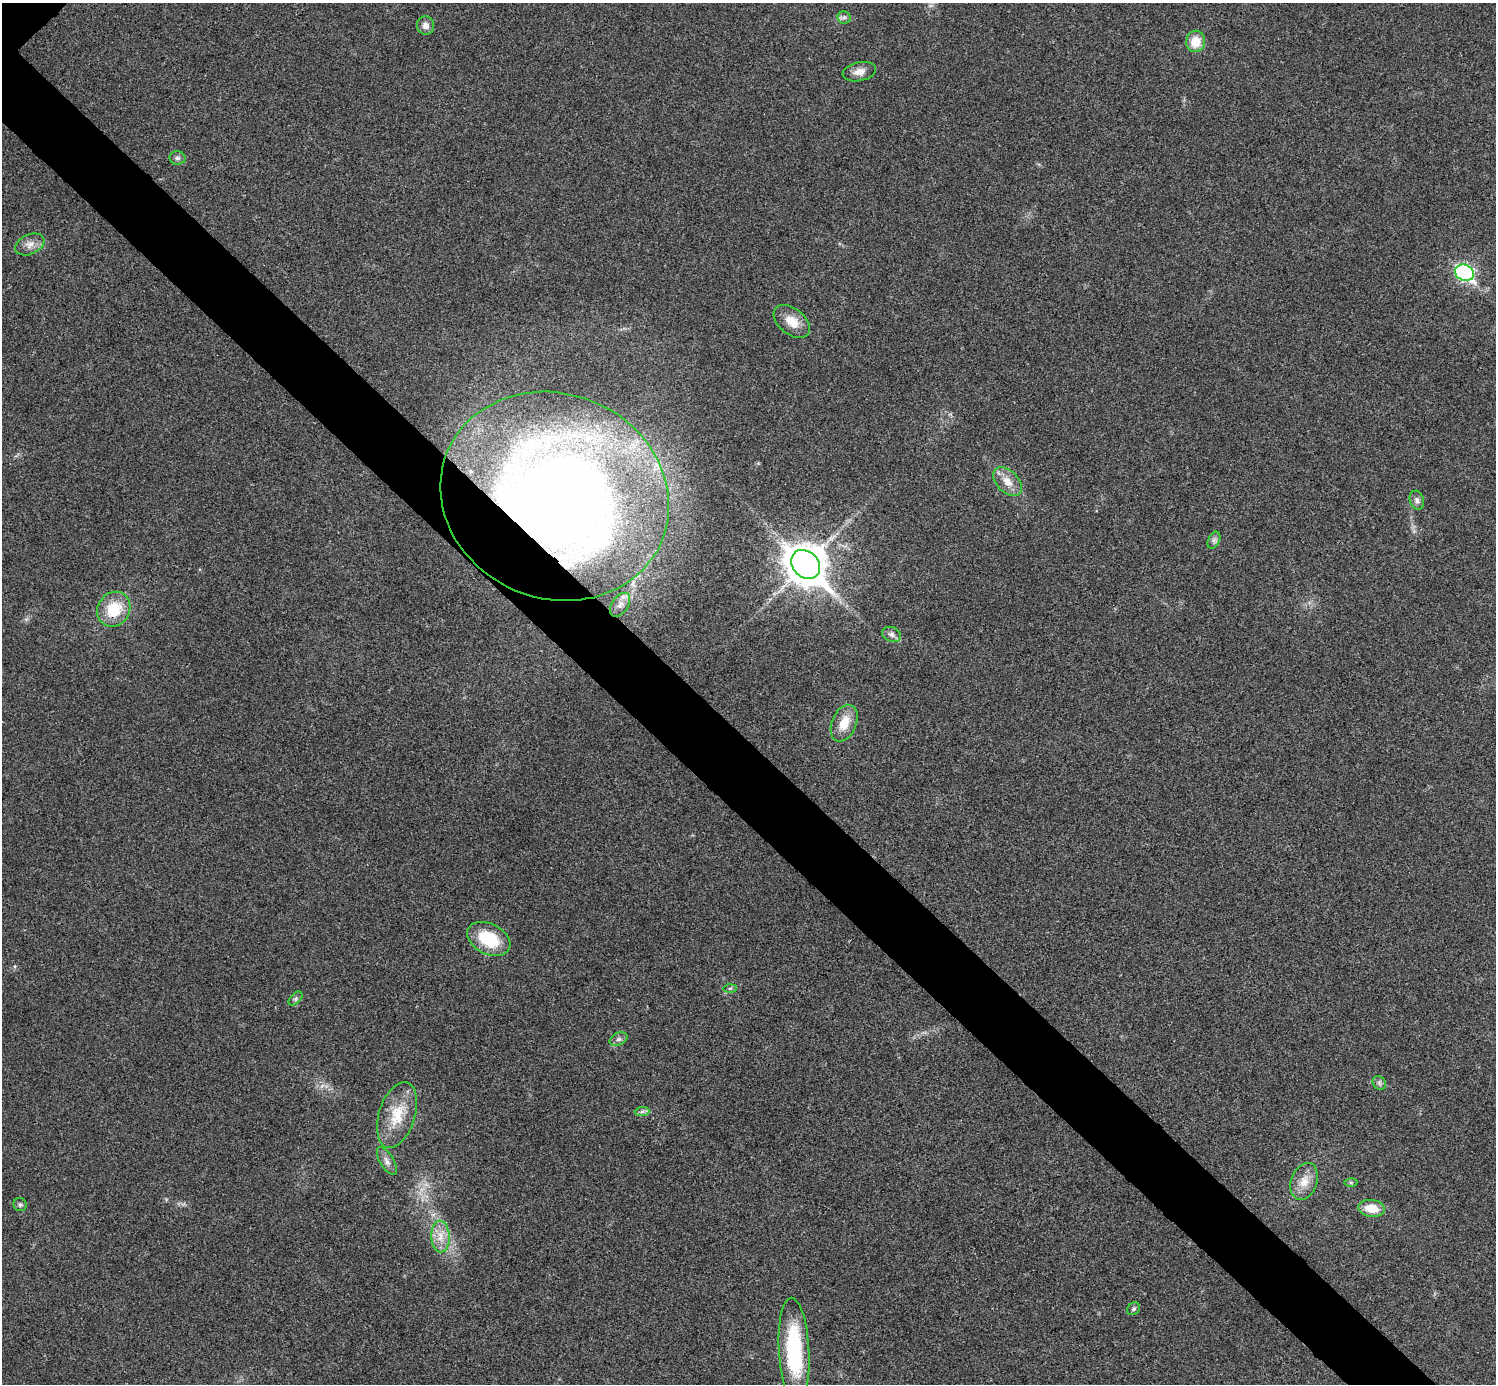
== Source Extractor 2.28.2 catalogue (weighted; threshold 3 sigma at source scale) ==
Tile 6 of 4 x 4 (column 2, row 2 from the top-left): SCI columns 1500-2993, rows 3063-4444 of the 5983 x 5983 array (HDU 1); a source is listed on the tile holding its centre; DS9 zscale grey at full resolution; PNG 1498 x 1386 px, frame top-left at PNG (2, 3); each listed source drawn as its Kron ellipse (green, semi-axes under 4 px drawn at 4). Shown black and unused: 6% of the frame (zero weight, under 3 of 4 exposures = <1% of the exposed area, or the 3 px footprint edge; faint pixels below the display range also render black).
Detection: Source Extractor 2.28.2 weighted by HDU 2 'WHT'; one run over the whole footprint, this tile lists its part. Background 0.0219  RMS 0.0055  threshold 0.0249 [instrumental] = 3 sigma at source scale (4.5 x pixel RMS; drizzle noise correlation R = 1.50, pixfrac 1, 0.05/0.05 arcsec/px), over >= 5 px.
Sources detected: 32; all 32 listed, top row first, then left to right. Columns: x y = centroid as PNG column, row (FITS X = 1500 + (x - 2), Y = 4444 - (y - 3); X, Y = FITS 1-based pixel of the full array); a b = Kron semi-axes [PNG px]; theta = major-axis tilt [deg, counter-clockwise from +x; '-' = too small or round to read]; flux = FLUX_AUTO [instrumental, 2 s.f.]
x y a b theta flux
844 17 6 6 - 1.6
426 25 9 8 - 3.2
1196 41 11 9 76 9.9
859 72 17 9 11 4.4
177 158 8 7 - 1.6
30 244 15 10 24 4.6
1465 273 10 8 -23 140
792 321 21 13 -39 8.7
1008 482 17 11 -45 6.8
555 496 116 102 -23 670
1417 500 10 7 -73 2
1214 540 9 5 65 1.7
806 564 16 12 -45 1400
620 605 13 8 56 4
114 609 18 16 55 18
892 634 9 7 -21 2.3
844 723 19 12 67 10
489 939 23 15 -27 25
730 988 6 4 1 0.9
295 998 8 5 45 1.3
619 1039 9 6 26 1.9
1379 1083 7 6 - 1.5
642 1111 7 4 2 1.4
397 1115 34 18 73 17
387 1161 16 7 -59 3
1304 1181 19 13 70 7.7
1351 1183 6 4 -1 0.8
20 1205 7 6 - 1.2
1372 1208 13 8 -8 9.6
440 1237 16 9 -88 6.8
1134 1309 7 5 45 1.3
794 1350 53 15 -87 53
Overlapping masked pixels (flux is a lower limit): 1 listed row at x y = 555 496